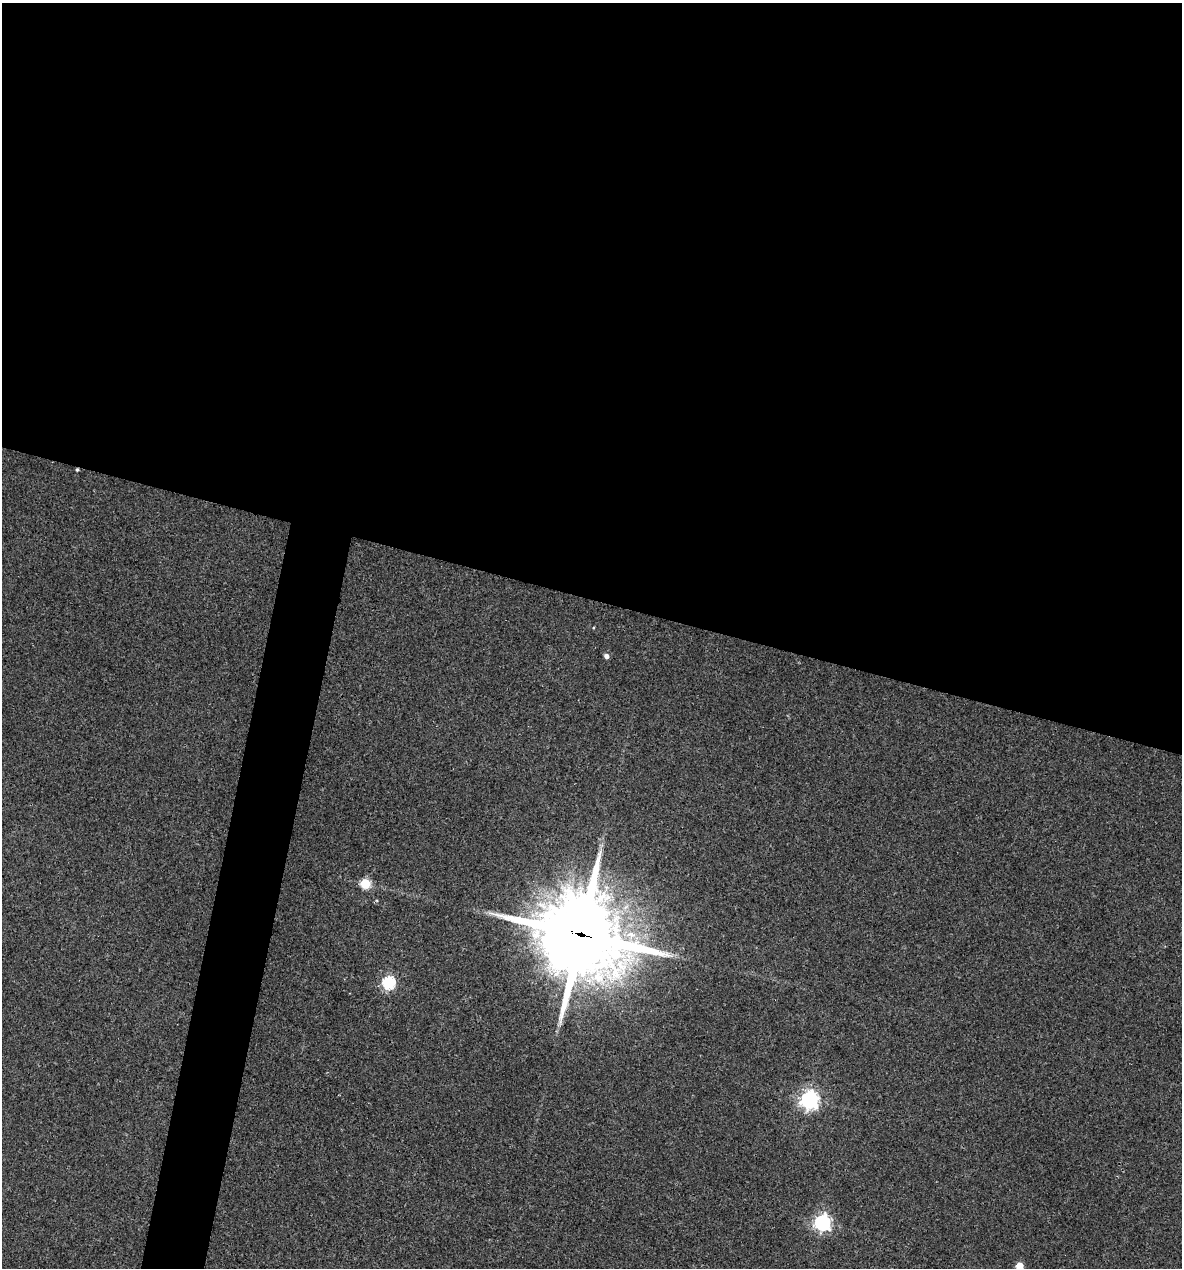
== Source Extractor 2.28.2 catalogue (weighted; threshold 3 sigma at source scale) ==
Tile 3 of 4 x 4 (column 3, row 1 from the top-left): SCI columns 2602-3781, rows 3798-5063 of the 5084 x 5064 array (HDU 1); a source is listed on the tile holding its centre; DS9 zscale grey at full resolution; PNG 1184 x 1270 px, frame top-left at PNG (2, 3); no overlay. Shown black and unused: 50% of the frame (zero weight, under 3 of 4 exposures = <1% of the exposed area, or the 3 px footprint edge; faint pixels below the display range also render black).
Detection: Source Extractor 2.28.2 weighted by HDU 2 'WHT'; one run over the whole footprint, this tile lists its part. Background 0.0888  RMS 0.0058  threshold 0.026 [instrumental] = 3 sigma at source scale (4.5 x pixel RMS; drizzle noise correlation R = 1.50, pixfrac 1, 0.05/0.05 arcsec/px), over >= 5 px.
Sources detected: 8; all 8 listed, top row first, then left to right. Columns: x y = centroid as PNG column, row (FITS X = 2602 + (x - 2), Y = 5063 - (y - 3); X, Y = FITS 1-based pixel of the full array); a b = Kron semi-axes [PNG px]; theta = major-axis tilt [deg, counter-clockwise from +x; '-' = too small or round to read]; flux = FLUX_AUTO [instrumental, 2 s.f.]
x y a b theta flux
77 470 4 3 - 0.78
607 656 5 5 - 2.4
365 883 5 5 - 38
581 935 33 29 -24 5500
389 983 6 6 - 87
809 1100 7 7 - 270
822 1223 6 6 - 200
1019 1266 5 5 - 16
Overlapping masked pixels (flux is a lower limit): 2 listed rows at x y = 77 470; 581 935
Isophote crosses this tile's border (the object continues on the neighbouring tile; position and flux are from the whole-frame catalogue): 1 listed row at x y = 1019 1266